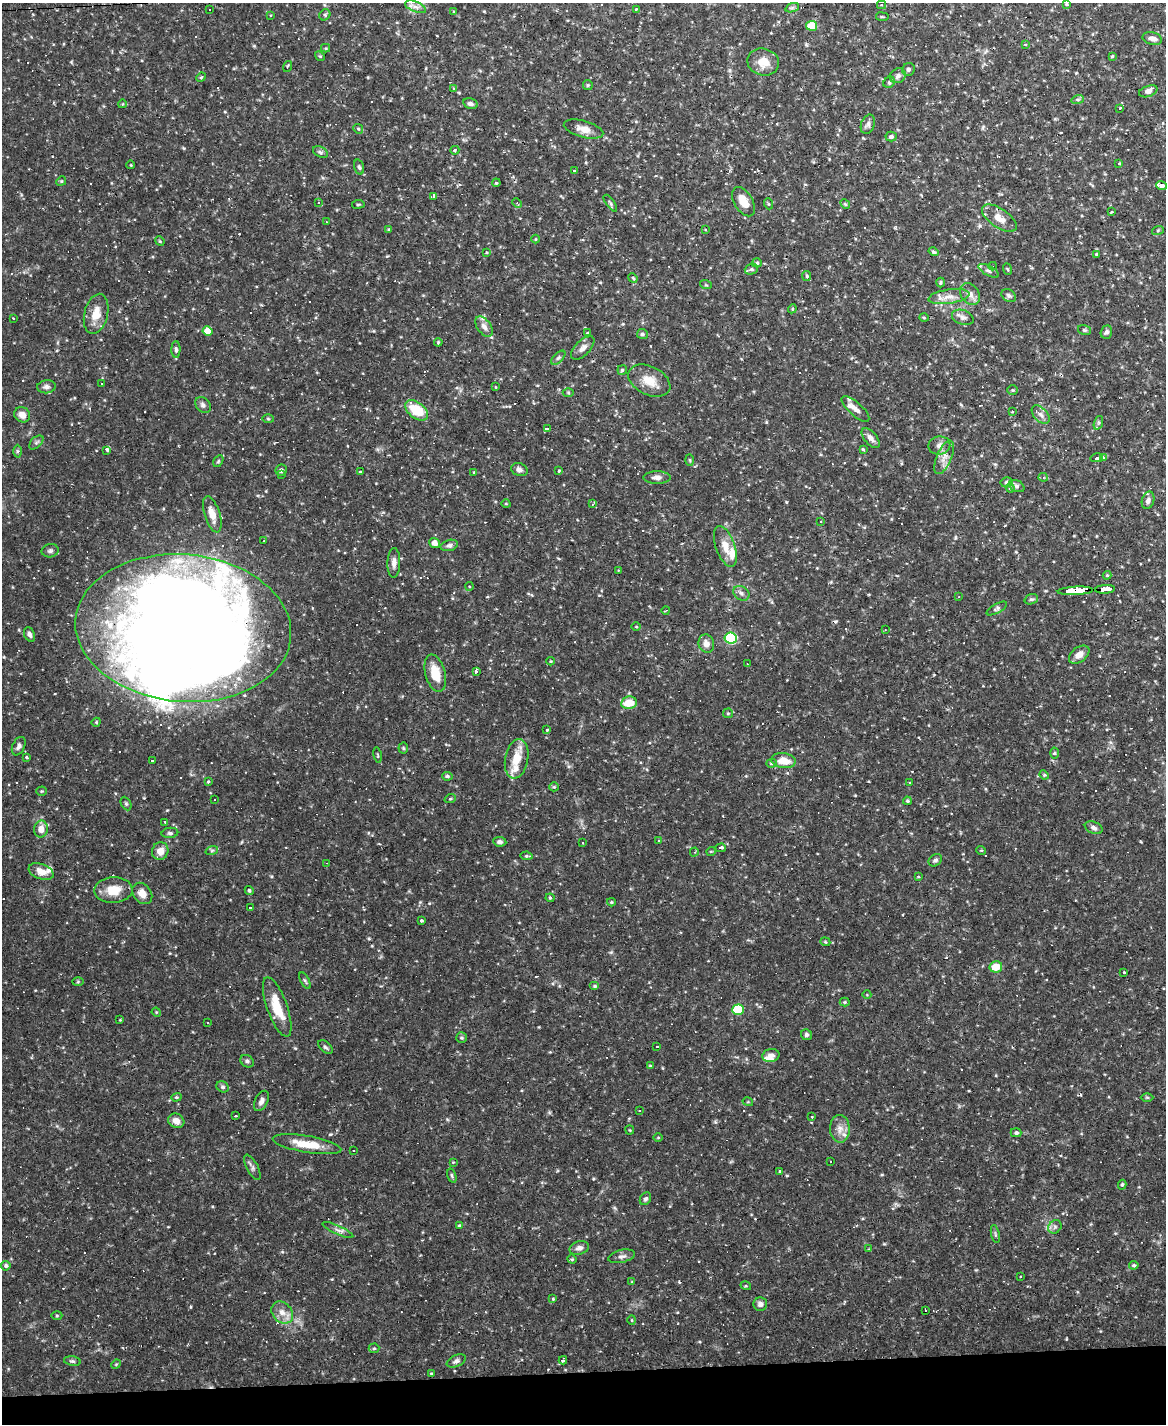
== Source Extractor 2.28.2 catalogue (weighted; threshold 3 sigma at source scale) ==
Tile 10 of 4 x 3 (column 2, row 3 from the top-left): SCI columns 1165-2328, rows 237-1658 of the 4655 x 4633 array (HDU 1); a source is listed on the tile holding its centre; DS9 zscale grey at full resolution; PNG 1168 x 1426 px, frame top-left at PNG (2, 3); each listed source drawn as its Kron ellipse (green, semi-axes under 4 px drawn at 4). Shown black and unused: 4% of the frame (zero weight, under 2 of 3 exposures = <1% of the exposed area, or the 3 px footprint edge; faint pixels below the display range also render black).
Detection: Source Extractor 2.28.2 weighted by HDU 2 'WHT'; one run over the whole footprint, this tile lists its part. Background 0.123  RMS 0.0039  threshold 0.0176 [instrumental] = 3 sigma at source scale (4.5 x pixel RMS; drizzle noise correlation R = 1.50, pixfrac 1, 0.05/0.05 arcsec/px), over >= 5 px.
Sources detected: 360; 3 inside a brighter object's white glare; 73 cosmic-ray / hot-pixel residue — neither listed nor drawn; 11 inside a brighter listed object's ellipse — not listed separately; the other 273 listed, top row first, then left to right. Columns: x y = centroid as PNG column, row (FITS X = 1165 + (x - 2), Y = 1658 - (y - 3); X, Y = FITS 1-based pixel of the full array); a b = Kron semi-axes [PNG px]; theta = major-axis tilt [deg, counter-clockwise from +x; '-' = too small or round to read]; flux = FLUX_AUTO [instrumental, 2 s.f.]
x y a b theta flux
1066 4 4 3 - 0.44
881 5 4 4 - 0.42
416 7 11 5 -21 1.9
792 8 7 4 19 0.71
210 9 3 3 - 1.1
636 9 4 3 - 0.43
454 12 4 2 - 0.33
270 15 4 2 - 0.27
325 15 6 5 - 0.61
882 17 6 3 -8 0.44
812 26 5 5 - 11
1152 39 10 6 -15 2
1025 44 4 3 - 0.44
326 48 4 4 - 0.44
320 56 5 4 - 0.51
1112 56 4 3 - 0.42
763 62 16 13 -14 5.3
287 67 6 2 71 0.35
908 69 7 6 - 0.83
898 76 8 7 - 1.3
201 77 5 4 - 0.44
889 82 6 5 - 0.66
588 85 5 5 - 0.46
453 89 4 3 - 0.41
1148 91 9 5 19 1.6
1078 99 6 4 18 0.63
122 104 4 3 - 0.27
471 104 7 5 -15 1.2
1120 108 4 3 - 3.5
868 124 10 6 69 1.4
358 129 5 4 - 0.5
584 129 20 8 -15 3.6
891 136 5 5 - 0.9
455 150 5 4 - 0.61
320 152 8 5 -26 0.88
1119 164 3 3 - 1.2
131 165 4 3 - 0.28
359 167 7 4 -74 0.71
575 171 3 3 - 1.2
61 181 5 4 - 0.51
496 183 4 3 - 0.41
1162 185 5 4 - 3
434 196 4 3 - 3.2
743 202 16 9 -59 5.7
318 203 3 3 - 1.9
517 203 5 4 - 0.48
610 203 10 4 -54 0.73
358 204 6 3 9 0.44
769 204 5 3 - 0.37
845 204 5 4 - 0.54
1112 212 3 3 - 4.3
999 218 20 9 -34 4.5
326 221 3 2 - 0.28
389 229 3 3 - 0.41
705 229 4 2 - 0.3
1158 230 6 4 19 0.4
535 239 4 3 - 0.3
160 241 5 4 - 0.43
933 252 5 4 - 1.1
486 253 3 3 - 0.55
1096 254 4 4 - 0.44
757 263 5 4 - 0.53
993 266 4 4 - 0.53
751 269 7 5 19 0.83
1007 269 6 3 -69 0.44
989 271 11 5 -29 1.1
807 276 5 4 - 0.55
633 278 5 4 - 0.47
941 282 5 3 - 0.57
706 285 6 3 -17 0.41
970 294 12 9 -55 2.6
949 296 21 7 8 3.6
1009 296 8 6 -33 0.93
792 309 4 3 - 0.37
96 314 20 11 76 5.9
963 317 11 7 -20 1.6
924 318 5 3 - 0.35
13 319 3 3 - 0.6
484 327 11 6 -55 2
1084 330 6 5 - 0.68
207 331 5 4 - 7.2
1106 332 7 5 71 0.94
588 333 4 3 - 0.53
642 334 5 5 - 0.87
438 342 4 3 - 0.41
583 348 15 7 45 2.1
176 349 8 4 -88 0.87
558 358 9 4 45 0.8
622 370 5 4 - 0.53
649 381 22 14 -26 6.5
101 384 3 2 - 0.34
46 387 9 6 8 1.4
495 387 4 2 - 0.29
1013 390 5 5 - 0.59
568 393 5 3 - 0.41
203 405 9 6 -46 1.2
855 409 17 6 -41 2.4
417 410 13 8 -38 12
1012 411 3 2 - 0.39
22 415 8 7 - 2.4
1041 415 11 6 -48 1.8
268 419 6 4 -2 0.44
1098 423 7 4 71 0.74
547 428 4 3 - 1.5
871 438 12 6 -50 2
36 442 8 5 44 0.77
939 446 11 9 10 2.1
863 449 3 3 - 0.84
107 450 4 3 - 2.1
17 451 6 4 89 0.56
944 457 18 7 68 3.3
1097 458 6 3 13 33
1103 458 3 3 - 25
690 460 5 3 - 0.41
218 461 6 4 58 0.51
281 470 6 5 - 0.76
519 470 8 6 -18 1.3
559 471 4 4 - 0.39
360 472 3 3 - 0.59
474 472 4 3 - 0.27
282 475 4 3 - 0.84
657 477 13 6 0 1.8
1043 477 4 4 - 0.6
1006 482 6 5 - 0.89
1016 486 8 5 -27 0.95
1010 488 4 4 - 0.42
1148 500 9 6 74 1.5
506 504 4 3 - 0.27
592 504 4 3 - 0.75
212 514 19 7 -73 5
820 521 3 2 - 0.34
264 541 3 2 - 0.41
434 543 5 5 - 2.2
449 545 9 5 15 1.1
725 546 21 9 -71 4.8
50 551 8 6 10 1
394 563 15 6 88 2
618 570 3 2 - 0.38
1107 575 4 4 - 0.38
469 586 4 4 - 0.44
1105 589 10 4 4 53
1075 591 18 4 3 140
741 593 8 6 -32 1.3
959 597 4 2 - 0.26
1031 599 7 5 18 0.7
997 608 11 4 29 0.92
666 610 4 2 - 0.25
636 627 5 3 - 0.35
183 628 108 73 -5 510
885 630 3 2 - 0.25
29 634 7 5 -67 1.2
731 638 6 5 - 34
706 644 9 7 -75 2.5
1079 655 11 7 36 3.2
551 661 4 3 - 0.36
747 664 2 2 - 0.24
477 671 3 3 - 22
435 673 19 10 -75 7.6
629 703 8 6 11 7.9
728 713 5 4 - 0.47
96 722 5 4 - 0.42
546 729 3 3 - 0.86
19 746 10 6 64 1.2
403 748 5 5 - 0.51
1055 753 5 3 - 0.43
378 755 7 3 -79 0.41
27 757 4 3 - 0.81
517 759 20 11 79 6.9
153 761 4 3 - 8.9
783 761 12 7 -9 5.4
771 763 5 4 - 0.63
1044 775 5 4 - 0.46
447 776 5 4 - 0.73
208 781 4 3 - 0.52
910 783 3 2 - 0.39
554 787 5 4 - 0.45
41 791 5 4 - 0.46
450 799 5 3 - 0.4
214 800 2 2 - 0.37
907 801 4 3 - 0.52
126 804 7 5 -63 0.62
165 822 3 2 - 0.57
1094 828 9 6 -23 1.4
41 829 8 7 - 3.5
170 833 8 5 6 0.84
658 840 3 3 - 0.32
500 842 6 5 - 1.1
582 842 3 2 - 0.4
721 848 5 3 - 32
212 850 6 4 19 0.63
981 850 5 3 - 0.33
160 851 9 8 - 3.3
711 851 5 3 - 0.35
694 852 4 4 - 0.48
526 856 6 3 -10 0.52
935 860 7 5 37 0.86
327 863 3 2 - 0.31
41 871 13 7 -21 3.5
918 876 3 3 - 0.45
113 890 19 13 3 6.5
249 891 5 4 - 0.73
142 893 12 8 -52 3.4
550 898 4 4 - 0.47
611 902 4 3 - 0.45
250 908 4 3 - 13
421 921 3 3 - 0.58
825 942 5 4 - 0.49
996 967 6 5 - 6.1
1124 972 3 2 - 0.43
305 981 9 4 -63 0.68
78 982 6 4 1 0.43
595 986 5 4 - 0.61
867 995 4 3 - 0.28
845 1002 5 4 - 0.51
277 1007 31 10 -70 10
738 1010 6 5 - 20
156 1012 5 3 - 0.33
120 1020 3 3 - 0.28
208 1022 3 3 - 1
806 1035 5 5 - 0.95
462 1038 5 5 - 0.58
657 1046 3 2 - 0.32
325 1047 8 5 -40 0.78
771 1055 9 6 11 1.9
247 1061 7 5 -37 0.94
650 1066 4 3 - 0.39
223 1087 6 5 - 0.71
176 1097 5 4 - 0.43
1147 1097 6 4 0 0.41
261 1101 11 6 64 1.6
748 1102 5 3 - 0.38
639 1111 3 2 - 0.43
235 1116 3 2 - 0.47
812 1117 3 2 - 0.36
176 1121 8 7 - 2.6
840 1129 14 10 -89 3.4
630 1130 4 4 - 0.36
1016 1133 5 4 - 0.8
658 1137 5 3 - 0.31
307 1144 35 8 -10 8.7
354 1150 3 2 - 0.43
453 1162 3 3 - 0.3
831 1162 3 3 - 0.48
252 1167 14 5 -62 1.2
780 1171 4 3 - 0.43
452 1176 7 4 -72 0.62
1122 1185 5 4 - 0.51
645 1199 7 5 56 0.73
459 1225 3 3 - 0.39
1055 1227 7 6 - 1
338 1230 17 4 -24 1.6
995 1234 9 3 -77 0.69
579 1248 10 6 17 1.6
869 1249 4 3 - 0.28
622 1256 14 6 13 1.4
572 1259 5 4 - 0.45
1134 1265 5 4 - 0.62
6 1266 5 4 - 0.85
1020 1276 3 3 - 0.43
632 1282 4 4 - 0.33
746 1286 5 3 - 0.35
553 1299 4 4 - 0.51
760 1304 7 6 - 1.4
925 1311 3 3 - 0.8
282 1312 12 9 -47 3.3
57 1315 5 3 - 0.45
632 1320 4 4 - 0.4
374 1348 5 5 - 0.51
563 1360 4 3 - 10
72 1361 8 5 -9 0.73
456 1361 10 5 23 1.1
116 1364 5 4 - 0.39
431 1373 3 3 - 0.51
Overlapping masked pixels (flux is a lower limit): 4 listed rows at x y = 1097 458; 1105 589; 1075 591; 183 628